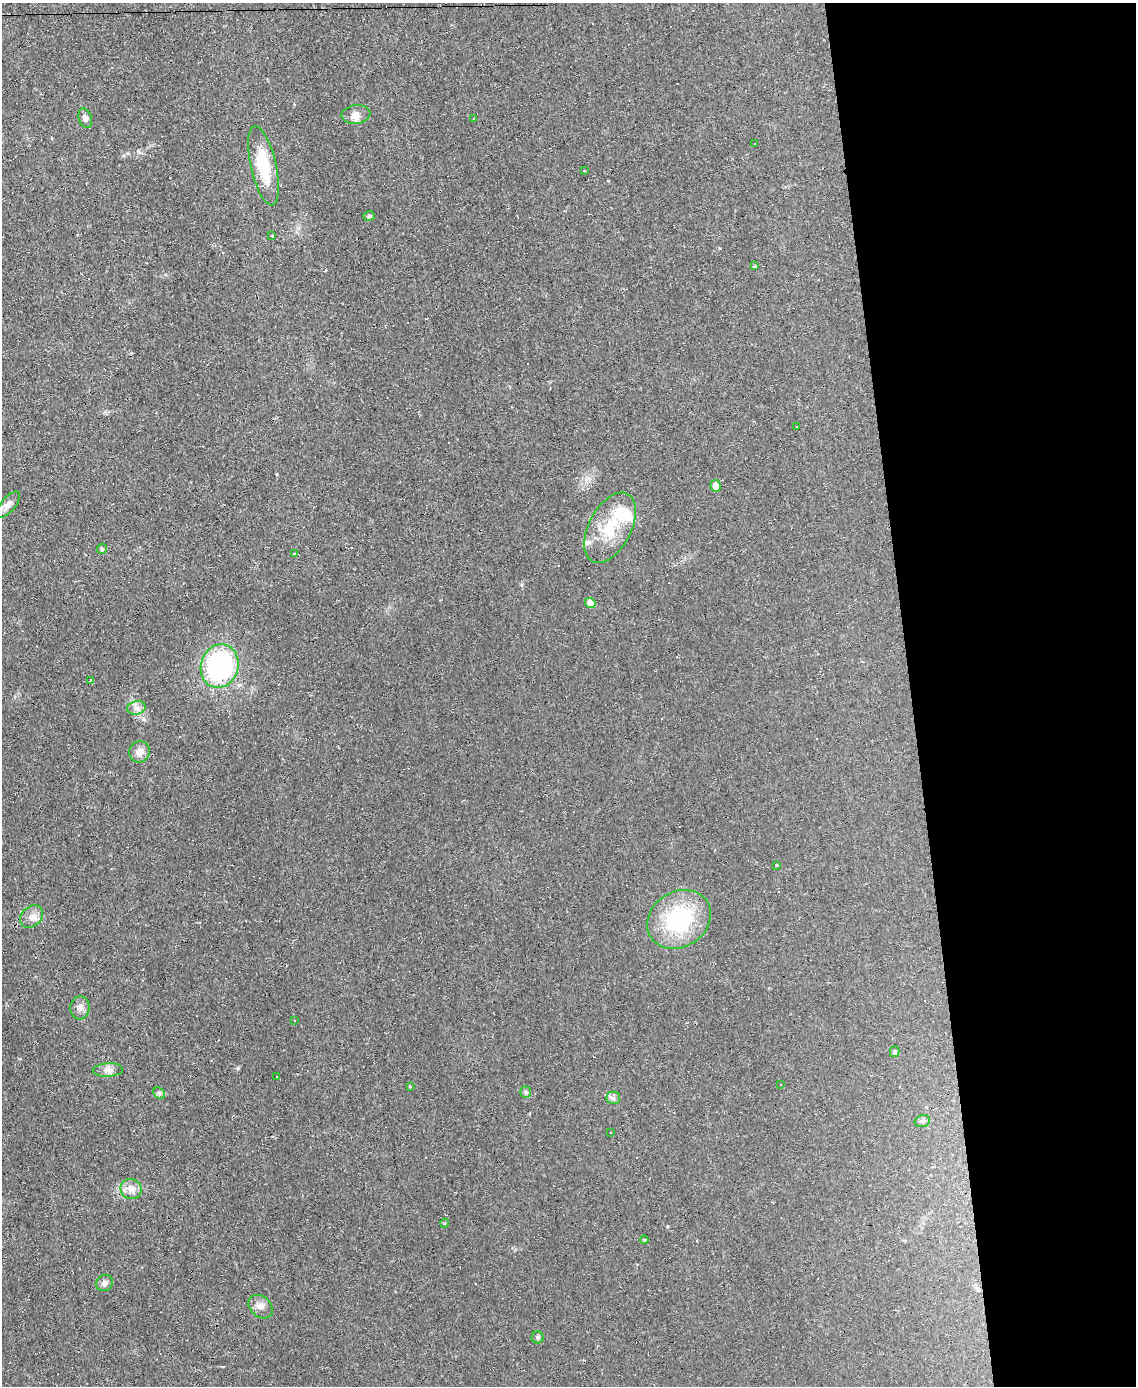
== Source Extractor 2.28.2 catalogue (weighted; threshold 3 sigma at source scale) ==
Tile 8 of 4 x 3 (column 4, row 2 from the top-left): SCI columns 3402-4535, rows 1513-2896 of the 4535 x 4512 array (HDU 1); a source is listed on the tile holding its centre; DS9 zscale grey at full resolution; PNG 1138 x 1388 px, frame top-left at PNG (2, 3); each listed source drawn as its Kron ellipse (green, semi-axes under 4 px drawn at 4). Shown black and unused: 20% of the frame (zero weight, under 2 of 3 exposures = <1% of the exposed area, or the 3 px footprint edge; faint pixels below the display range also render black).
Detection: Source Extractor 2.28.2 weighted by HDU 2 'WHT'; one run over the whole footprint, this tile lists its part. Background 0.0242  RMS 0.0048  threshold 0.0214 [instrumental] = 3 sigma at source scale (4.5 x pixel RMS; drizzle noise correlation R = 1.50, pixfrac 1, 0.05/0.05 arcsec/px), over >= 5 px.
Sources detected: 65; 22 cosmic-ray / hot-pixel residue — neither listed nor drawn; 2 inside a brighter listed object's ellipse — not listed separately; the other 41 listed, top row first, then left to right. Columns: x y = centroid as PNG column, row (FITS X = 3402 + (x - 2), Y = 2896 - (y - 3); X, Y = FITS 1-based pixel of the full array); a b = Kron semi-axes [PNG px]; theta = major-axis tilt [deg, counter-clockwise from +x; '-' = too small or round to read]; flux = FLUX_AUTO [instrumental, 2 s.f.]
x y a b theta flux
356 114 14 9 7 3.4
85 118 10 6 -70 1.7
473 118 3 2 - 0.32
755 143 2 2 - 0.35
263 166 40 12 -77 19
584 171 3 3 - 0.77
369 216 6 5 - 1.1
272 236 3 3 - 0.97
755 266 4 3 - 0.65
796 426 3 3 - 3.7
716 486 6 5 - 3.3
8 505 16 7 49 2.7
610 528 38 21 62 20
102 549 5 4 - 0.68
294 554 4 3 - 0.9
590 603 5 5 - 4.7
220 666 22 18 73 75
90 680 3 3 - 0.63
136 708 9 7 14 2.2
140 752 11 10 - 4
777 865 3 2 - 0.4
31 917 13 10 43 3.4
679 919 33 27 33 43
80 1008 11 9 84 2.7
294 1021 3 2 - 0.34
895 1052 5 4 - 1.2
108 1070 15 7 3 2.6
277 1076 3 2 - 0.59
780 1084 3 3 - 0.91
410 1086 3 3 - 0.47
525 1092 6 5 - 0.83
159 1093 6 5 - 0.97
613 1098 7 6 - 1.3
922 1121 8 6 19 1.2
611 1132 2 2 - 0.38
131 1189 11 10 - 3.4
445 1223 4 3 - 0.44
644 1240 4 3 - 0.49
104 1283 9 8 - 1.7
261 1307 13 10 -42 3.4
538 1337 6 6 - 0.99
Unlisted compact peaks at least as high as the median listed source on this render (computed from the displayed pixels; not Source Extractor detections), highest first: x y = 238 1068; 143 719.